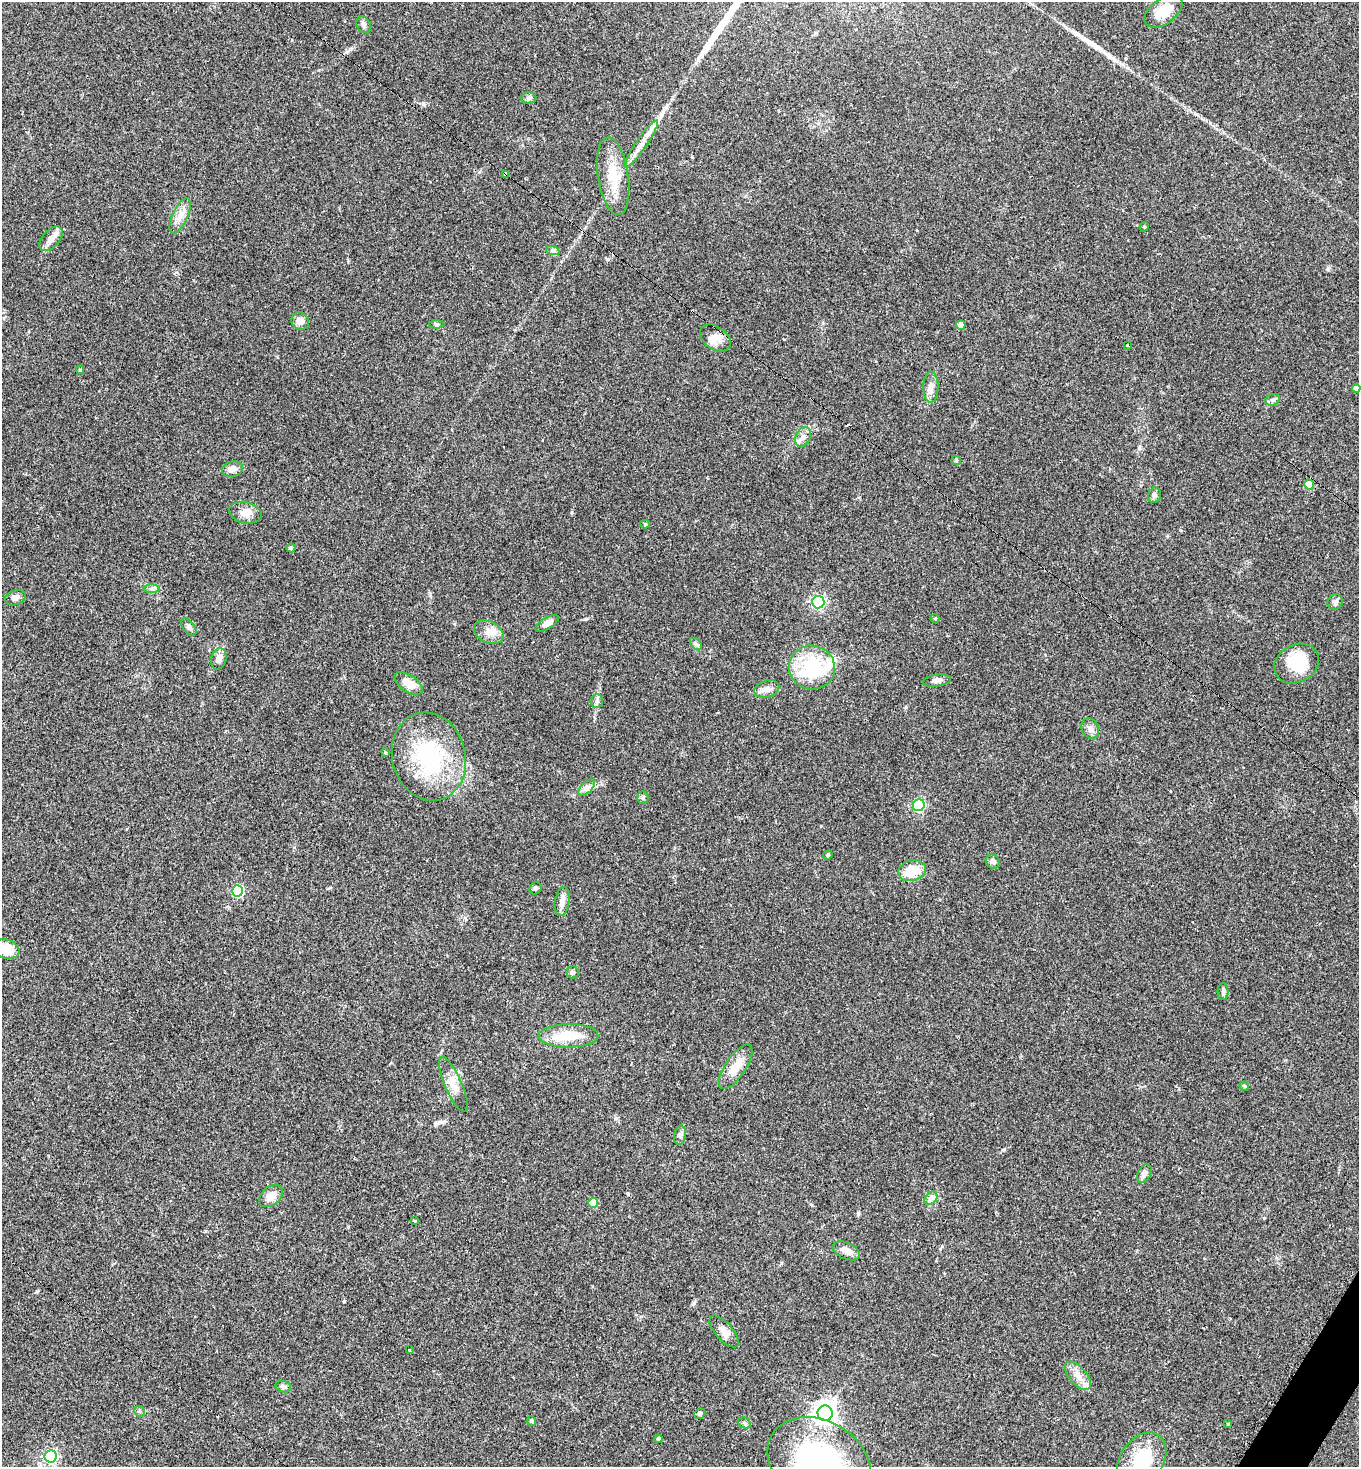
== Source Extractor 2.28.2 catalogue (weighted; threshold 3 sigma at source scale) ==
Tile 6 of 4 x 4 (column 2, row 2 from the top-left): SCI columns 1661-3017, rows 2942-4406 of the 5885 x 5880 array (HDU 1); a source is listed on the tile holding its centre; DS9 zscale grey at full resolution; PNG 1361 x 1469 px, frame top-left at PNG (2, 2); each listed source drawn as its Kron ellipse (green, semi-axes under 4 px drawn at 4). Shown black and unused: <1% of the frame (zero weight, under 2 of 3 exposures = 1% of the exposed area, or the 3 px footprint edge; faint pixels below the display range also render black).
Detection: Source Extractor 2.28.2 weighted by HDU 2 'WHT'; one run over the whole footprint, this tile lists its part. Background 0.0466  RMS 0.0069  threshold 0.0309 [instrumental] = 3 sigma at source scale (4.5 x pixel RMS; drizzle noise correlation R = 1.50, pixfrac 1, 0.05/0.05 arcsec/px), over >= 5 px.
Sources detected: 92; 3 inside a brighter object's white glare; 4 cosmic-ray / hot-pixel residue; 2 long thin detections or spike segments (spike, bleed or trail) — neither listed nor drawn; the other 83 listed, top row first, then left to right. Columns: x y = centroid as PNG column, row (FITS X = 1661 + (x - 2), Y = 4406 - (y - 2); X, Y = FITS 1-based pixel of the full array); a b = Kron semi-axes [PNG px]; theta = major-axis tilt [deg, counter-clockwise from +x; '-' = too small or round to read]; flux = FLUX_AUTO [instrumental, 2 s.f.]
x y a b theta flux
1164 11 22 12 37 11
363 25 9 6 -60 2.1
529 98 8 6 0 1.6
641 144 28 5 55 7.2
505 174 3 3 - 3.5
613 176 39 15 -82 20
180 216 19 7 66 5.8
1144 227 5 3 - 0.65
51 239 14 8 48 5.9
553 251 7 4 -18 1.3
300 321 9 8 - 4.3
436 324 8 4 0 1.2
961 325 5 4 - 4
715 338 17 11 -37 6.9
1127 345 3 3 - 1.5
80 370 4 4 - 1
931 387 16 7 90 4.2
1356 388 4 4 - 3.9
1273 400 7 5 21 1.7
803 437 10 7 64 3.6
956 460 5 4 - 0.94
232 469 10 7 10 4.7
1309 484 5 5 - 20
1154 495 8 6 70 1.9
245 513 16 10 -13 6.6
645 524 4 4 - 1
291 548 4 4 - 1.2
152 589 8 4 0 1.6
15 598 11 7 21 3.3
818 602 6 6 - 120
1335 602 8 7 - 2.1
935 618 4 4 - 0.67
547 623 13 5 31 4.8
189 627 10 5 -51 1.9
489 632 15 10 -27 6.7
696 644 7 4 -46 1.4
219 659 11 7 75 4.2
1297 664 23 19 29 24
812 667 23 22 - 44
937 680 14 6 8 3.2
408 683 16 8 -34 8.6
767 689 13 8 17 4.3
597 701 6 6 - 1.8
1090 728 10 8 -64 3.6
385 753 4 3 - 0.74
429 757 44 36 -75 70
587 788 10 5 45 2.6
643 798 6 5 - 1.2
919 805 6 6 - 85
828 855 5 4 - 0.9
993 862 7 6 - 2.8
912 871 14 10 14 16
535 888 6 6 - 1.6
237 891 6 5 - 61
562 902 14 7 80 4.3
6 949 14 9 -16 15
573 972 6 6 - 1.5
1223 992 8 5 89 1.7
568 1036 30 11 1 18
736 1067 26 10 56 11
453 1084 30 8 -66 8.1
1244 1086 5 4 - 1
680 1135 10 6 83 1.9
1144 1174 10 6 61 2.7
271 1196 13 9 40 6.8
931 1198 7 5 44 2.2
593 1203 5 5 - 15
415 1221 4 3 - 1.1
846 1251 14 8 -24 5.4
724 1331 19 8 -48 5.2
409 1350 3 3 - 1.6
1078 1376 17 8 -50 6.7
283 1387 8 5 -18 1.9
139 1411 6 4 -44 1.1
825 1413 7 7 - 490
700 1414 5 5 - 1.4
532 1421 5 4 - 1.3
744 1423 6 5 - 1.2
1228 1424 4 3 - 0.66
658 1439 4 3 - 1.3
51 1456 6 6 - 130
1142 1461 30 21 56 33
819 1462 54 41 -30 130
Overlapping masked pixels (flux is a lower limit): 1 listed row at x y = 505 174
Isophote crosses this tile's border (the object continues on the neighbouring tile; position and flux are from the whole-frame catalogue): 4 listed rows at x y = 1356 388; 6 949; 1142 1461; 819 1462
Unlisted compact peaks at least as high as the median listed source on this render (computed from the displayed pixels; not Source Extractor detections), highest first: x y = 423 103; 628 1194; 586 619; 37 1291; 607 259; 1003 1150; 812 1205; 858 1213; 616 1118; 1328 269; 906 707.